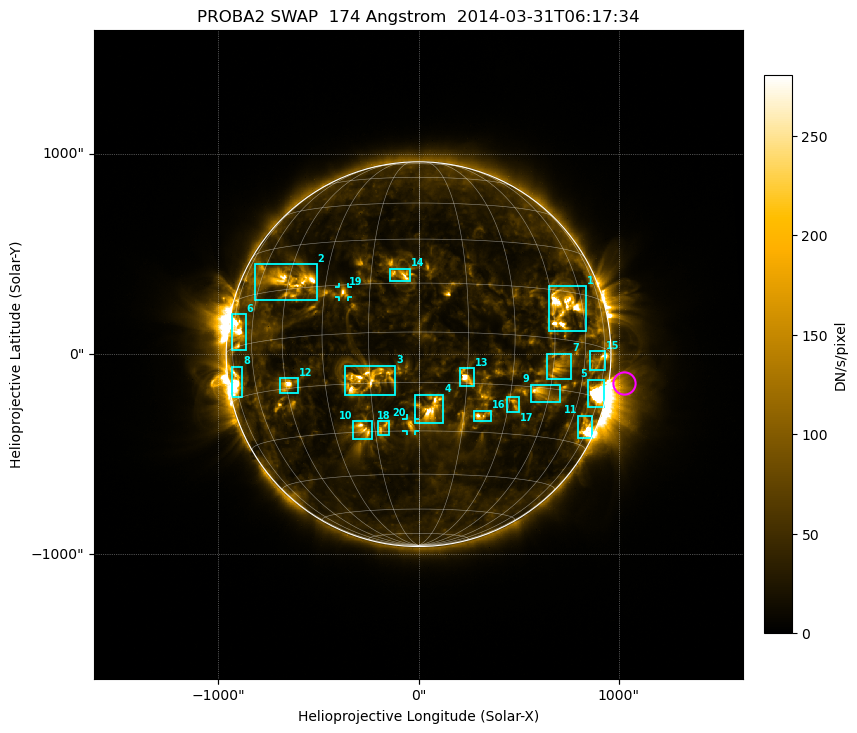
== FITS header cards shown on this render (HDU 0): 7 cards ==
TELESCOP= 'PROBA2  '           / satellite name
INSTRUME= 'SWAP    '           / instrument name
WAVELNTH=                  174 / [Angstrom] bandpass peak response
DATE-OBS= '2014-03-31T06:17:34.819' / UTC time of observation
CTYPE1  = 'HPLN-TAN'           / WCS axis X
CTYPE2  = 'HPLT-TAN'           / WCS axis Y
BUNIT   = 'DN/s/pixel'         / unit of physical value

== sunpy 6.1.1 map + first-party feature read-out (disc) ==
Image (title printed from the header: PROBA2 SWAP  174 Angstrom  2014-03-31T06:17:34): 1024 x 1024 px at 3.16 arcsec/px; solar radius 960 arcsec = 304 px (full disc in frame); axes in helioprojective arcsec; data unit DN/s/pixel (BUNIT, on the colour bar)
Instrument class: DISC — disc imager (sunpy class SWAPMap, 174 A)
Bright regions (active regions / flare kernels): reference = the median radial profile (limb darkening/brightening removed); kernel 9 px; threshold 5 sigma = 68.2 DN/s/pixel over a disc level ~30.8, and >= 1.15x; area >= 9 px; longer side >= 7 px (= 22 arcsec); searched inside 0.97 R_sun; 34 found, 20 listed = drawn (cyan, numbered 1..; 2 of them under ~43 arcsec drawn as corner ticks so the feature stays visible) (cap 20 boxes per figure: the strongest are kept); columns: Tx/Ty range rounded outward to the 10 arcsec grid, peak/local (2 s.f.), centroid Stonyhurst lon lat
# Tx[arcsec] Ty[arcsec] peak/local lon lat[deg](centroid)
1 650..840 110..340 12 +50 +10
2 -820..-510 270..450 11 -44 +18
3 -370..-110 -210..-50 8.3 -16 -14
4 -20..130 -350..-200 9.2 +4 -23
5 840..930 -270..-120 7.9 +71 -14
6 -930..-860 20..200 6.3 -69 +4
7 640..770 -130..10 6.7 +47 -8
8 -930..-880 -220..-60 6.7 -73 -10
9 560..710 -240..-150 8.4 +42 -17
10 -330..-230 -430..-330 6 -19 -29
11 790..870 -420..-300 6.2 +72 -25
12 -700..-600 -200..-120 10 -45 -14
13 200..280 -160..-70 8.9 +15 -13
14 -150..-40 360..430 4.7 -5 +18
15 850..940 -80..20 5.1 +69 -4
16 270..370 -340..-280 5.4 +21 -25
17 440..510 -290..-210 4.7 +32 -20
18 -210..-140 -410..-330 4 -12 -29
19 -400..-350 280..340 5.7 -23 +13
20 -60..-20 -390..-320 5 -3 -28
Off-limb structures (1.02-1.3 R_sun): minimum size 162 px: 4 found; the strongest spans PA ~220..300 deg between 1.02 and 1.3 R_sun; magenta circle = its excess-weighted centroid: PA ~260 deg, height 1.08 R_sun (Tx ~1020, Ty ~-140 arcsec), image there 4.6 x the reference